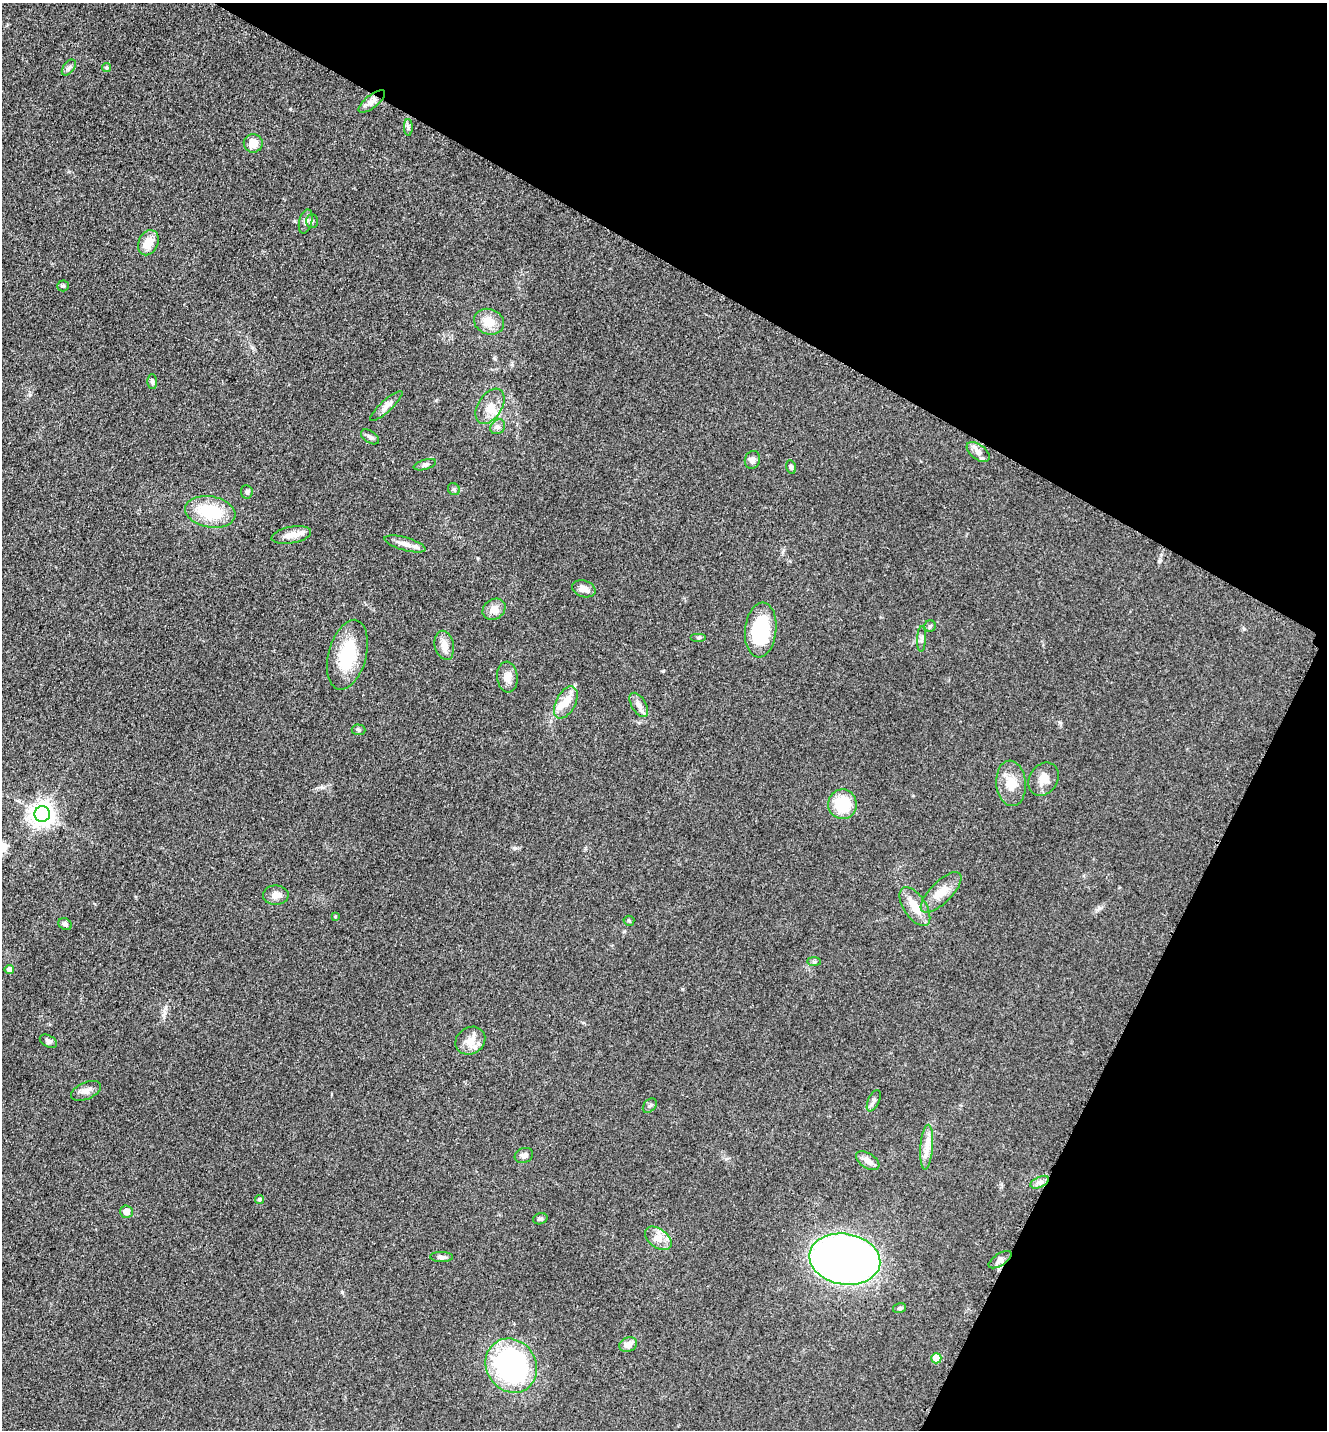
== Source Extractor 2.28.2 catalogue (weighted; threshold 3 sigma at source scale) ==
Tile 8 of 4 x 4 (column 4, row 2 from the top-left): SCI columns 4274-5598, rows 2900-4327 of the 5806 x 5775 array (HDU 1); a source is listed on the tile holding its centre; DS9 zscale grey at full resolution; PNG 1329 x 1432 px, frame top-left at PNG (2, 3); each listed source drawn as its Kron ellipse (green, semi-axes under 4 px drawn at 4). Shown black and unused: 27% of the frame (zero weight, under 3 of 5 exposures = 4% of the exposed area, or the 3 px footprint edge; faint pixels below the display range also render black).
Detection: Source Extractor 2.28.2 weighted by HDU 2 'WHT'; one run over the whole footprint, this tile lists its part. Background 0.0636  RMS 0.006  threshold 0.0272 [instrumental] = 3 sigma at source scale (4.5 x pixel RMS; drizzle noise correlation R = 1.50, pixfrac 1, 0.05/0.05 arcsec/px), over >= 5 px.
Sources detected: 74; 6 inside a brighter listed object's ellipse — not listed separately; the other 68 listed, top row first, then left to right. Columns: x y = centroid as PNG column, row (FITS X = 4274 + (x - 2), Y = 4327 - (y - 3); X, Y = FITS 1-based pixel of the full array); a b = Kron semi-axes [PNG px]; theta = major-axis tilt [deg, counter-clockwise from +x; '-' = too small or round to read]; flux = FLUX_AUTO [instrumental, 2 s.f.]
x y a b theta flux
69 68 9 5 52 1.7
106 68 4 4 - 1.1
372 101 16 6 39 3.9
408 127 8 4 -89 1.3
253 143 9 9 - 6.5
306 221 12 6 76 2.5
312 221 7 5 89 1.2
148 243 13 9 65 8.8
63 286 6 5 - 1.1
489 322 15 12 -21 8.7
152 381 7 5 -87 1.5
386 406 21 5 43 3.4
490 406 19 12 57 7.4
498 427 8 6 45 1.9
370 437 10 6 -34 1.9
978 452 13 7 -38 3.7
752 460 9 7 72 2.7
425 465 11 5 15 1.6
791 467 7 4 -75 1.3
454 489 6 5 - 1.3
247 492 6 5 - 1.3
210 512 25 15 -10 28
291 535 20 8 10 5.6
405 544 21 6 -15 4.6
584 589 12 8 -17 4
494 609 12 10 35 5.2
930 626 6 5 - 1.1
761 630 27 15 84 41
699 638 8 4 0 0.93
921 639 13 4 88 1.8
444 645 15 9 -77 4.8
347 655 36 19 75 29
507 677 15 10 -86 5.9
566 702 17 9 63 8.7
639 705 13 7 -59 3.6
359 730 7 5 -3 1.1
1043 779 17 14 55 7
1011 783 23 15 -85 10
842 804 15 14 - 22
42 814 8 7 - 500
941 892 27 10 45 9.5
276 895 13 9 2 4.2
915 907 22 11 -56 10
335 916 4 4 - 0.57
629 921 5 5 - 0.84
65 924 7 5 -33 1.7
814 962 7 4 -1 0.96
9 970 5 4 - 3
48 1041 9 5 -27 1.8
470 1041 15 13 33 6.6
86 1091 16 8 24 3.9
874 1101 11 5 64 2.1
650 1106 8 5 47 1.3
927 1147 22 6 85 6.1
524 1155 9 7 23 2.5
868 1161 13 7 -33 3.8
1040 1182 10 5 26 2.4
259 1199 4 4 - 1.4
126 1212 6 6 - 5.7
540 1219 7 5 18 1.3
658 1238 15 9 -38 5.9
442 1257 11 5 -1 1.8
845 1259 36 25 -10 390
1000 1260 13 6 32 2.6
900 1308 6 5 - 1.1
628 1345 9 7 21 4.2
936 1358 5 5 - 12
511 1366 28 24 -58 120
Unlisted compact peaks at least as high as the median listed source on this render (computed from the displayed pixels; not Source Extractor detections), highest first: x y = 663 671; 515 848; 342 1292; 163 1015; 322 787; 1244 629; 682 989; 1099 908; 1060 723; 30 395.